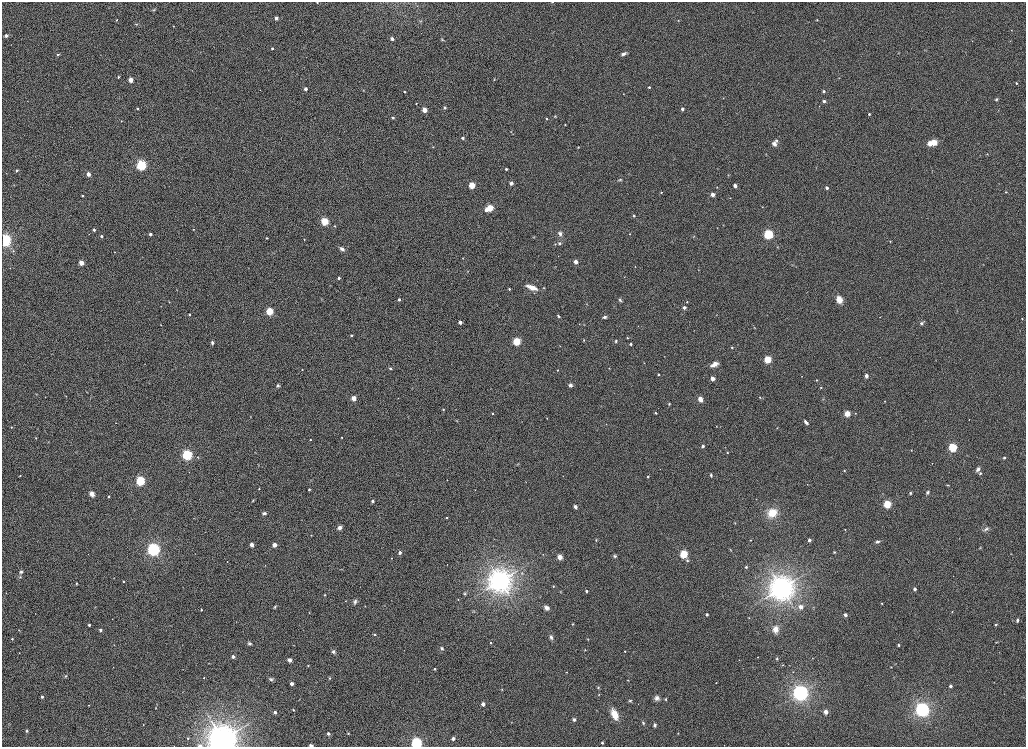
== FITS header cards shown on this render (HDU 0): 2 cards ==
NAXIS1  =                 2048
NAXIS2  =                 1489

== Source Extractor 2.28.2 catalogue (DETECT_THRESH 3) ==
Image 2048 x 1489 px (HDU 0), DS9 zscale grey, zoomed out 1/2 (1 PNG px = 2 x 2 image px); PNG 1028 x 749 px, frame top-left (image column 1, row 1489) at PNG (2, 2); no overlay
Background 1170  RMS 6.8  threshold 20.3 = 3 sigma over >= 5 px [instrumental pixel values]
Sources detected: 353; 2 cannot appear on this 1/2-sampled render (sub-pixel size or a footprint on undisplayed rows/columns) and are not listed; the other 351 listed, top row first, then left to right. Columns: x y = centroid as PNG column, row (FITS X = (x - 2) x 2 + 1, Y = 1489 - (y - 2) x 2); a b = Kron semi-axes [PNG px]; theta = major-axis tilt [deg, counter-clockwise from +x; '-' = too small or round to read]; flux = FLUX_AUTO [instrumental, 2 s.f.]
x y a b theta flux
317 2 2 1 - 930
552 2 2 1 - 790
153 10 5 4 - 1700
276 18 2 2 - 8100
116 20 4 3 - 1100
678 20 2 2 - 560
817 20 3 3 - 1100
420 21 4 3 - 1200
136 24 4 3 - 1400
173 26 2 2 - 560
1011 30 2 2 - 500
6 36 4 3 - 5000
392 39 2 2 - 8200
442 40 7 3 -43 1700
272 48 2 2 - 3000
899 53 3 2 - 550
57 54 3 3 - 1800
623 54 6 4 29 3900
192 70 2 2 - 440
118 77 3 2 - 1700
839 78 3 3 - 620
494 79 3 2 - 740
131 80 3 3 - 24000
1016 83 2 2 - 1900
649 87 2 2 - 1900
306 89 2 2 - 7300
824 91 3 2 - 3000
404 92 2 2 - 1600
623 94 2 2 - 570
723 98 2 1 - 390
996 99 4 4 - 1900
28 101 2 2 - 380
824 101 2 2 - 5900
416 103 2 2 - 1300
445 108 4 4 - 2200
137 109 2 2 - 2400
682 109 2 2 - 6400
424 110 3 3 - 29000
869 114 2 2 - 2200
555 116 4 3 - 1400
393 118 3 3 - 2300
547 119 2 2 - 1500
121 121 3 3 - 780
565 125 2 2 - 1100
511 131 3 2 - 840
513 134 3 2 - 810
462 138 3 3 - 2600
776 140 5 4 - 2200
934 142 3 3 - 54000
930 143 3 3 - 27000
774 144 4 4 - 8100
433 147 3 3 - 910
578 147 3 3 - 860
987 154 3 2 - 640
766 155 4 2 - 740
141 165 5 5 - 100000
506 169 2 2 - 2700
17 170 2 2 - 3000
88 174 3 3 - 14000
728 175 4 2 - 710
620 180 6 3 21 1700
511 183 4 4 - 3400
14 185 3 2 - 680
472 185 3 3 - 56000
735 186 3 2 - 11000
717 187 2 2 - 690
827 188 2 2 - 6200
661 192 3 2 - 1400
1006 192 3 2 - 1200
712 194 3 3 - 14000
82 195 2 2 - 2100
730 198 3 2 - 560
762 207 3 2 - 530
490 208 3 3 - 66000
486 209 3 3 - 12000
634 216 2 2 - 3700
325 221 3 3 - 110000
334 226 3 2 - 940
194 229 2 2 - 830
94 230 2 2 - 4300
89 234 2 2 - 390
150 234 2 2 - 4700
560 234 6 4 -78 5200
630 234 2 2 - 870
768 234 4 4 - 97000
101 236 2 2 - 4200
694 236 3 2 - 760
534 237 3 3 - 840
267 238 3 3 - 1400
4 240 6 5 - 160000
304 240 2 2 - 800
890 241 3 2 - 980
559 243 4 4 - 2300
555 244 3 2 - 800
777 247 3 2 - 610
342 249 5 3 - 4900
13 251 3 3 - 940
115 252 2 2 - 570
463 258 3 3 - 560
576 262 4 4 - 5800
81 263 3 3 - 25000
635 266 2 2 - 670
10 268 2 1 - 310
698 270 2 2 - 400
468 271 3 2 - 560
339 278 2 2 - 3800
532 287 11 4 -19 16000
544 288 3 3 - 810
509 289 2 2 - 1800
321 299 3 2 - 580
399 299 2 2 - 4400
839 299 6 5 - 18000
620 300 5 3 - 2000
169 302 2 2 - 600
687 302 3 2 - 1200
684 307 4 3 - 4400
270 311 3 3 - 96000
190 315 2 2 - 1500
558 316 5 3 - 2000
604 317 4 3 - 3100
880 317 2 1 - 540
1022 319 2 2 - 1200
460 322 2 2 - 10000
922 323 4 3 - 5100
579 324 3 2 - 590
161 325 2 1 - 630
638 326 2 2 - 370
754 327 4 2 - 850
351 335 2 2 - 2300
627 338 4 3 - 1200
584 340 3 3 - 980
517 341 3 3 - 120000
616 341 4 4 - 1900
212 343 2 2 - 6700
631 344 2 2 - 2900
732 347 2 2 - 2100
664 356 2 2 - 400
767 359 3 3 - 100000
644 363 2 2 - 500
714 364 8 5 30 9100
390 368 3 3 - 1800
609 368 3 2 - 740
302 369 2 2 - 1300
557 370 3 3 - 1100
659 374 2 2 - 2700
866 376 2 2 - 12000
712 378 3 2 - 16000
817 380 2 2 - 1200
278 385 2 2 - 5600
570 385 4 4 - 4700
821 387 3 3 - 920
36 394 4 2 - 770
66 396 3 2 - 610
45 397 2 2 - 480
90 397 4 3 - 1100
760 397 3 3 - 1200
354 398 3 3 - 29000
398 398 2 2 - 550
700 399 5 4 - 11000
823 399 4 3 - 1100
885 401 3 2 - 700
669 404 4 3 - 1300
443 409 3 3 - 1500
492 413 2 2 - 1700
656 413 2 2 - 2000
847 413 3 3 - 51000
855 413 3 2 - 820
251 416 4 2 - 700
547 418 2 2 - 640
457 420 3 3 - 880
806 422 5 3 - 4500
116 423 2 2 - 590
606 424 2 2 - 490
716 426 2 2 - 490
11 427 2 2 - 1000
777 428 3 3 - 800
342 437 2 2 - 940
36 438 2 2 - 700
310 439 2 2 - 1100
703 446 2 2 - 5500
953 447 3 3 - 160000
911 450 2 2 - 930
727 453 2 2 - 1100
187 455 5 5 - 120000
197 457 3 2 - 630
1004 458 2 2 - 3200
932 463 2 2 - 710
517 464 4 3 - 1100
259 465 3 2 - 900
978 469 6 4 60 5400
844 471 2 2 - 1200
189 472 2 1 - 350
980 473 4 4 - 2100
711 475 4 3 - 2300
20 476 2 2 - 1300
563 476 2 1 - 400
648 477 2 2 - 2200
310 480 3 2 - 660
447 480 2 2 - 610
140 481 4 3 - 210000
526 482 3 2 - 500
947 485 5 2 - 1100
259 489 2 2 - 1400
309 489 2 2 - 2800
475 490 2 2 - 440
927 492 5 3 - 3400
910 493 4 4 - 1800
92 494 6 5 - 7500
109 496 2 2 - 1700
253 500 4 2 - 1300
372 501 2 2 - 6200
887 504 3 3 - 120000
575 507 5 3 - 3500
264 513 4 3 - 3100
772 513 7 6 - 33000
447 518 2 2 - 1700
735 523 3 2 - 700
340 527 5 4 - 5400
845 529 2 2 - 840
986 529 9 4 37 4000
311 535 3 3 - 840
596 540 3 3 - 1700
750 540 2 2 - 1200
809 540 2 2 - 7900
877 542 6 4 19 3200
252 545 3 2 - 16000
274 545 3 3 - 23000
980 548 4 3 - 1100
153 550 6 6 - 160000
730 550 4 2 - 950
400 552 2 2 - 8000
834 552 4 3 - 1700
543 554 3 2 - 710
684 554 3 3 - 140000
1011 554 4 2 - 550
614 556 4 4 - 2500
560 557 3 3 - 33000
392 558 2 2 - 560
687 561 5 4 - 2300
227 562 2 2 - 540
447 564 2 2 - 420
265 565 2 2 - 560
746 567 2 2 - 2300
21 572 5 4 - 2500
522 573 5 4 - 2400
20 577 4 4 - 1800
114 578 2 1 - 370
123 581 2 2 - 970
500 581 12 11 - 500000
76 583 3 2 - 1700
553 586 2 2 - 1100
782 588 12 11 - 540000
915 589 2 2 - 7500
138 591 2 2 - 470
586 591 2 2 - 2800
561 592 3 2 - 820
6 593 2 1 - 360
464 593 4 4 - 1600
325 595 3 3 - 1300
458 599 2 2 - 640
346 601 2 2 - 510
355 601 6 5 - 3400
882 603 2 2 - 1200
365 606 2 2 - 650
275 607 4 3 - 1800
801 607 3 3 - 13000
546 608 5 5 - 5800
201 610 3 2 - 1300
474 611 3 2 - 560
952 612 2 2 - 540
309 613 2 2 - 580
35 614 2 2 - 300
707 614 2 2 - 4300
845 615 4 3 - 4700
112 619 2 1 - 380
1017 620 4 3 - 3000
236 622 2 2 - 380
573 624 3 3 - 840
996 624 2 2 - 2800
89 625 2 2 - 4000
776 629 6 6 - 11000
19 630 3 2 - 740
100 630 2 2 - 5800
375 635 3 2 - 1800
551 637 5 4 - 4300
12 639 3 2 - 2000
588 639 3 2 - 860
997 642 5 2 - 1000
491 643 2 2 - 1700
250 644 5 4 - 3900
182 645 2 1 - 330
293 645 3 2 - 540
898 645 4 3 - 1900
442 648 4 3 - 3100
585 650 3 2 - 730
625 651 2 2 - 1500
333 652 5 4 - 4000
19 653 2 2 - 550
233 656 2 2 - 8300
758 657 2 2 - 820
777 658 3 3 - 1500
813 658 2 1 - 450
289 660 5 4 - 5200
739 660 2 2 - 390
209 663 3 2 - 580
308 665 2 2 - 1600
783 665 2 2 - 570
891 667 3 3 - 840
434 669 3 3 - 1900
566 672 2 2 - 660
65 676 4 3 - 1600
204 678 2 2 - 1400
329 678 3 3 - 1400
271 679 6 4 -6 2700
628 680 3 2 - 690
716 683 2 2 - 660
292 684 2 2 - 9600
950 686 2 2 - 5800
598 687 4 4 - 1700
502 689 3 2 - 570
800 693 7 7 - 260000
599 695 3 3 - 1000
42 697 2 2 - 3700
657 698 6 6 - 5600
666 699 4 3 - 1300
630 701 5 5 - 2300
483 704 2 2 - 12000
638 704 2 2 - 380
88 705 2 2 - 630
156 708 4 3 - 1000
293 710 2 2 - 1500
922 710 7 7 - 220000
275 712 2 2 - 5800
826 712 3 3 - 20000
614 714 10 6 -66 24000
574 719 4 3 - 3900
511 722 3 2 - 410
643 723 4 4 - 2200
143 725 2 2 - 510
655 725 4 3 - 4100
27 731 4 3 - 2300
328 733 2 2 - 6000
678 733 3 2 - 750
348 734 2 2 - 1100
188 738 2 2 - 1100
453 738 2 2 - 8400
222 739 12 11 - 660000
416 743 5 5 - 120000
602 743 2 2 - 3000
200 746 2 2 - 7900
311 746 2 2 - 14000
At the frame edge (FLAGS 8, measured only in part): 7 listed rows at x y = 317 2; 552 2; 4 240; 222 739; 416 743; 200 746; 311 746
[2 sub-pixel or undisplayed-footprint detections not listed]